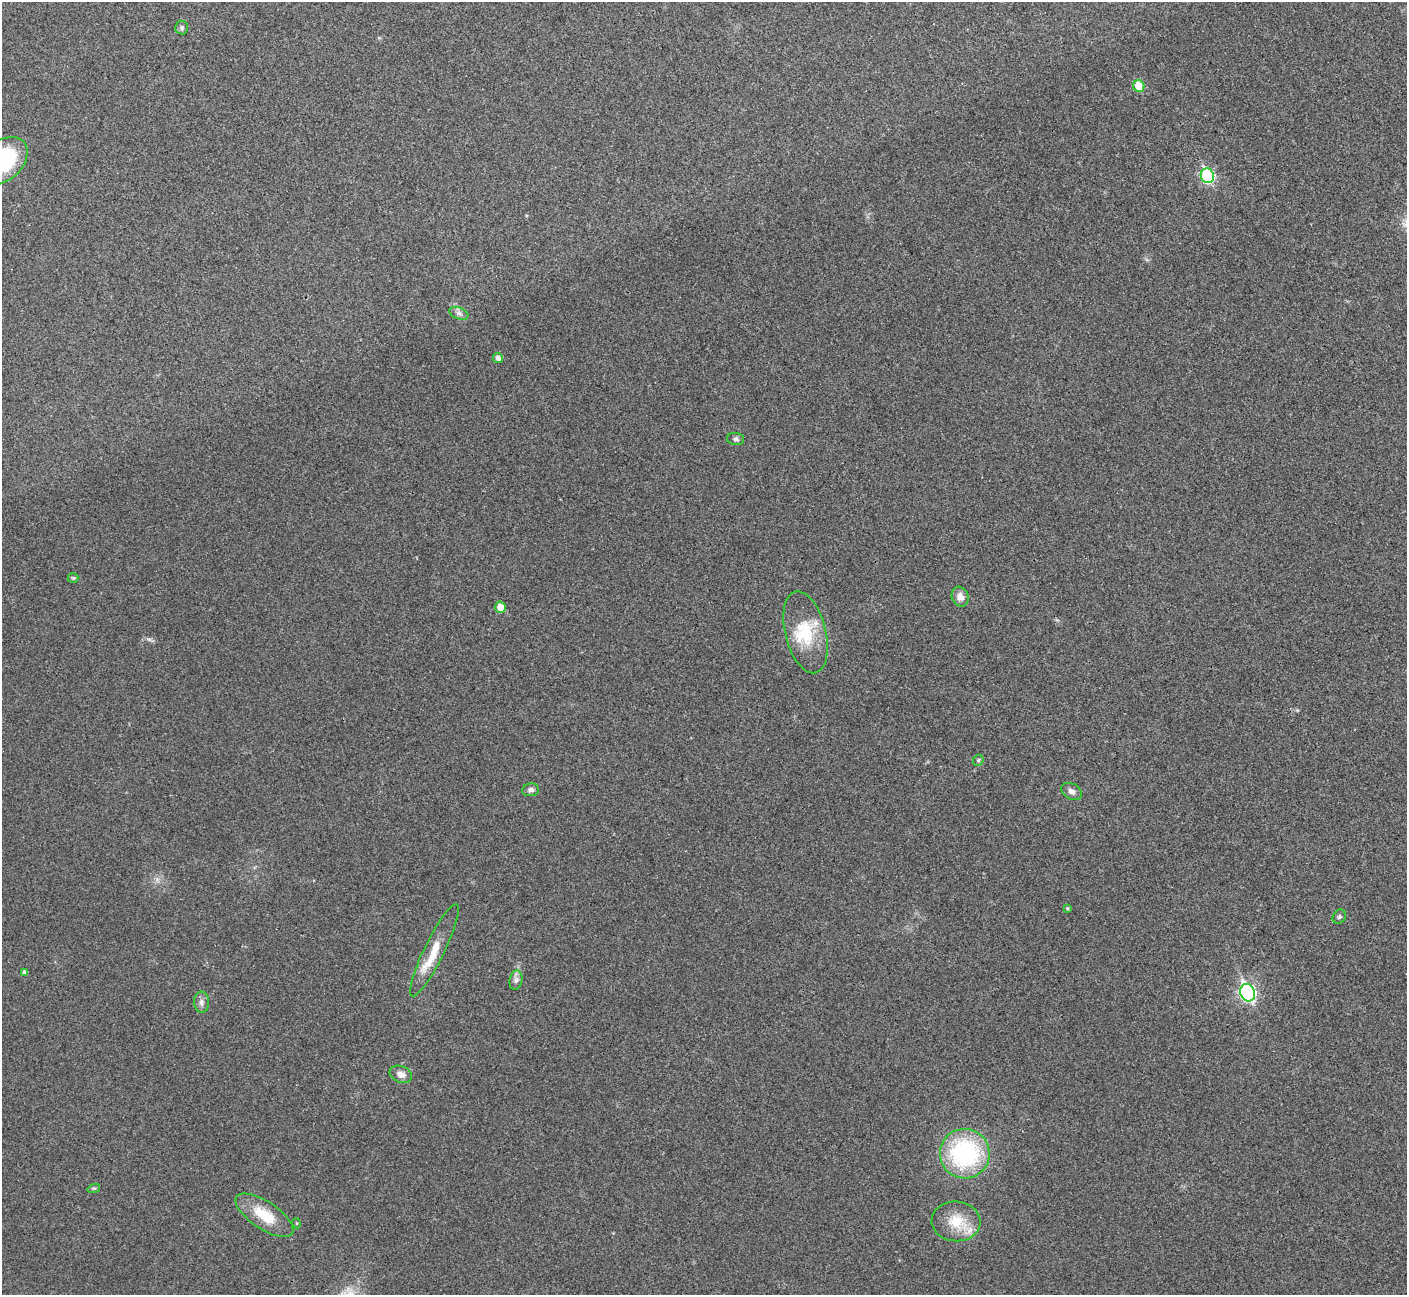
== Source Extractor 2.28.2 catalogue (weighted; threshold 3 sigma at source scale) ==
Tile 10 of 4 x 4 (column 2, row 3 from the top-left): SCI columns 1411-2815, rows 1452-2744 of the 5633 x 5621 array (HDU 1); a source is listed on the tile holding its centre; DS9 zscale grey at full resolution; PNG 1409 x 1297 px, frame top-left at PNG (2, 2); each listed source drawn as its Kron ellipse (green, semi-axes under 4 px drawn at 4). Shown black and unused: <1% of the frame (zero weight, under 3 of 4 exposures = <1% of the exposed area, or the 3 px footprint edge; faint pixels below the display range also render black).
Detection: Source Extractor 2.28.2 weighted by HDU 2 'WHT'; one run over the whole footprint, this tile lists its part. Background 0.0382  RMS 0.006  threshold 0.0272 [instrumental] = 3 sigma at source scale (4.5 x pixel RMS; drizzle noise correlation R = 1.50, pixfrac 1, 0.05/0.05 arcsec/px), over >= 5 px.
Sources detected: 29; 2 inside a brighter listed object's ellipse — not listed separately; the other 27 listed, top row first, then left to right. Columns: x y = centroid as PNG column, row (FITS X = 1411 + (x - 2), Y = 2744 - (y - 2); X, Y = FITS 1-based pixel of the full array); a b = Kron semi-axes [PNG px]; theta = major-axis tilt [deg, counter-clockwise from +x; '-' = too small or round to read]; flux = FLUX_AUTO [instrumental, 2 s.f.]
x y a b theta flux
181 28 7 6 - 1.3
1139 86 6 5 - 15
3 161 28 19 41 53
1207 176 7 6 - 65
459 313 10 6 -21 2.1
498 358 5 4 - 2.7
735 439 8 6 -4 1.6
73 578 5 5 - 0.82
960 597 10 8 -71 4.2
500 607 5 5 - 6.2
805 632 42 20 -76 25
978 760 6 5 - 0.98
530 790 8 6 10 2.2
1072 791 11 7 -28 2.7
1067 908 4 4 - 0.93
1339 917 7 6 - 1.2
434 950 51 10 64 16
25 972 4 4 - 2.1
516 980 10 6 79 2.3
1248 993 9 7 -64 150
201 1002 10 7 -85 2.5
401 1074 12 8 -22 3.7
965 1154 25 24 - 77
94 1188 6 4 17 0.88
264 1215 33 14 -33 17
956 1221 24 20 -5 17
296 1223 5 3 - 0.56
Isophote crosses this tile's border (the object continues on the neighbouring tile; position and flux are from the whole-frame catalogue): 1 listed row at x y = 3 161